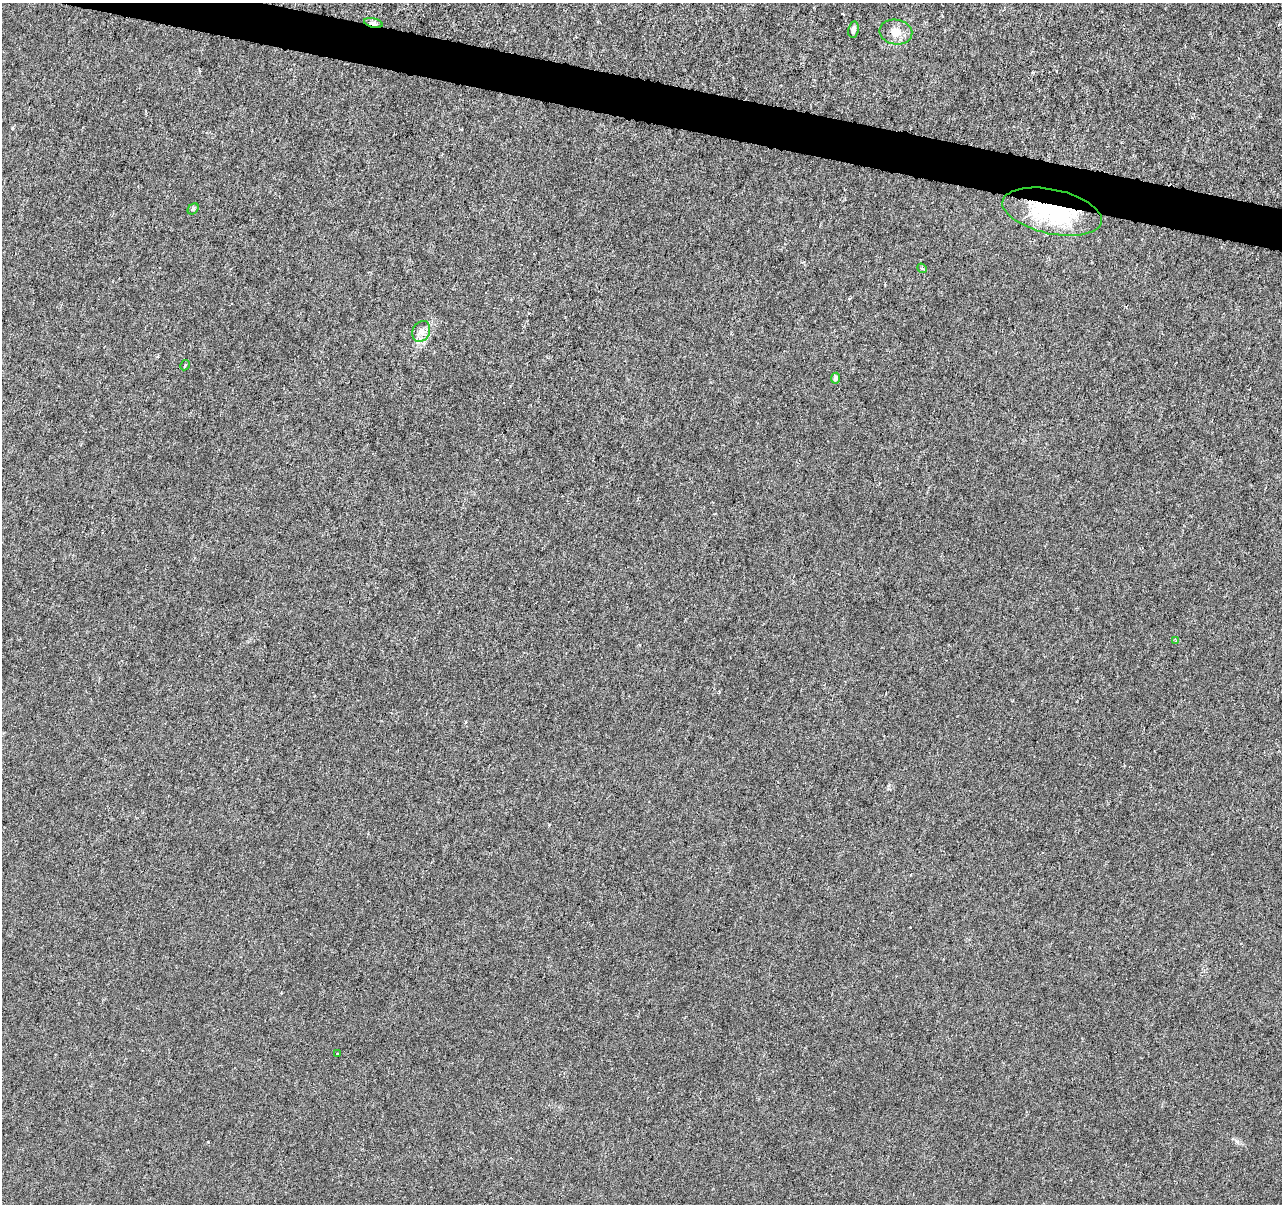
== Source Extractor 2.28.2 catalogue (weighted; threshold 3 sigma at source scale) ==
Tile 11 of 4 x 4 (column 3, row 3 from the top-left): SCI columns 2561-3840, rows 1424-2625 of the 5128 x 5312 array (HDU 1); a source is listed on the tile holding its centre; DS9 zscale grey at full resolution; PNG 1284 x 1206 px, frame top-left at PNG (2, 3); each listed source drawn as its Kron ellipse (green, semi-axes under 4 px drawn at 4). Shown black and unused: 3% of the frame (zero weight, under 3 of 6 exposures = <1% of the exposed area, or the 3 px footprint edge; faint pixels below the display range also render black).
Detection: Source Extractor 2.28.2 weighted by HDU 2 'WHT'; one run over the whole footprint, this tile lists its part. Background -4.65e-06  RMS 0.0013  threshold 0.00516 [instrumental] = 3 sigma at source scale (4.09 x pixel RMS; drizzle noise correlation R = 1.36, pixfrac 0.8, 0.0396/0.0396 arcsec/px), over >= 5 px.
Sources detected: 11; all 11 listed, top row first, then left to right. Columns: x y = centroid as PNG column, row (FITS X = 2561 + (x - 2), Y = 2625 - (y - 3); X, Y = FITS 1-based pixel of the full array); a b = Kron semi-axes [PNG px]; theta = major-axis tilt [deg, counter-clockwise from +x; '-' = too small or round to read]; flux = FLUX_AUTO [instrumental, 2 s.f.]
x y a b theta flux
373 23 9 4 -13 0.47
853 29 8 5 80 0.35
896 32 16 12 -10 1.3
193 209 6 4 46 0.17
1052 212 50 22 -12 13
922 268 5 4 - 0.15
421 331 11 8 63 0.83
185 365 5 3 - 0.12
835 378 5 4 - 0.43
1176 641 4 4 - 0.11
338 1054 3 2 - 0.088
Overlapping masked pixels (flux is a lower limit): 2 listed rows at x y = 373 23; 1052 212
Unlisted compact peaks at least as high as the median listed source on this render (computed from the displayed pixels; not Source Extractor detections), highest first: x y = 1237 1141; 12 128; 208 1142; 889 785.